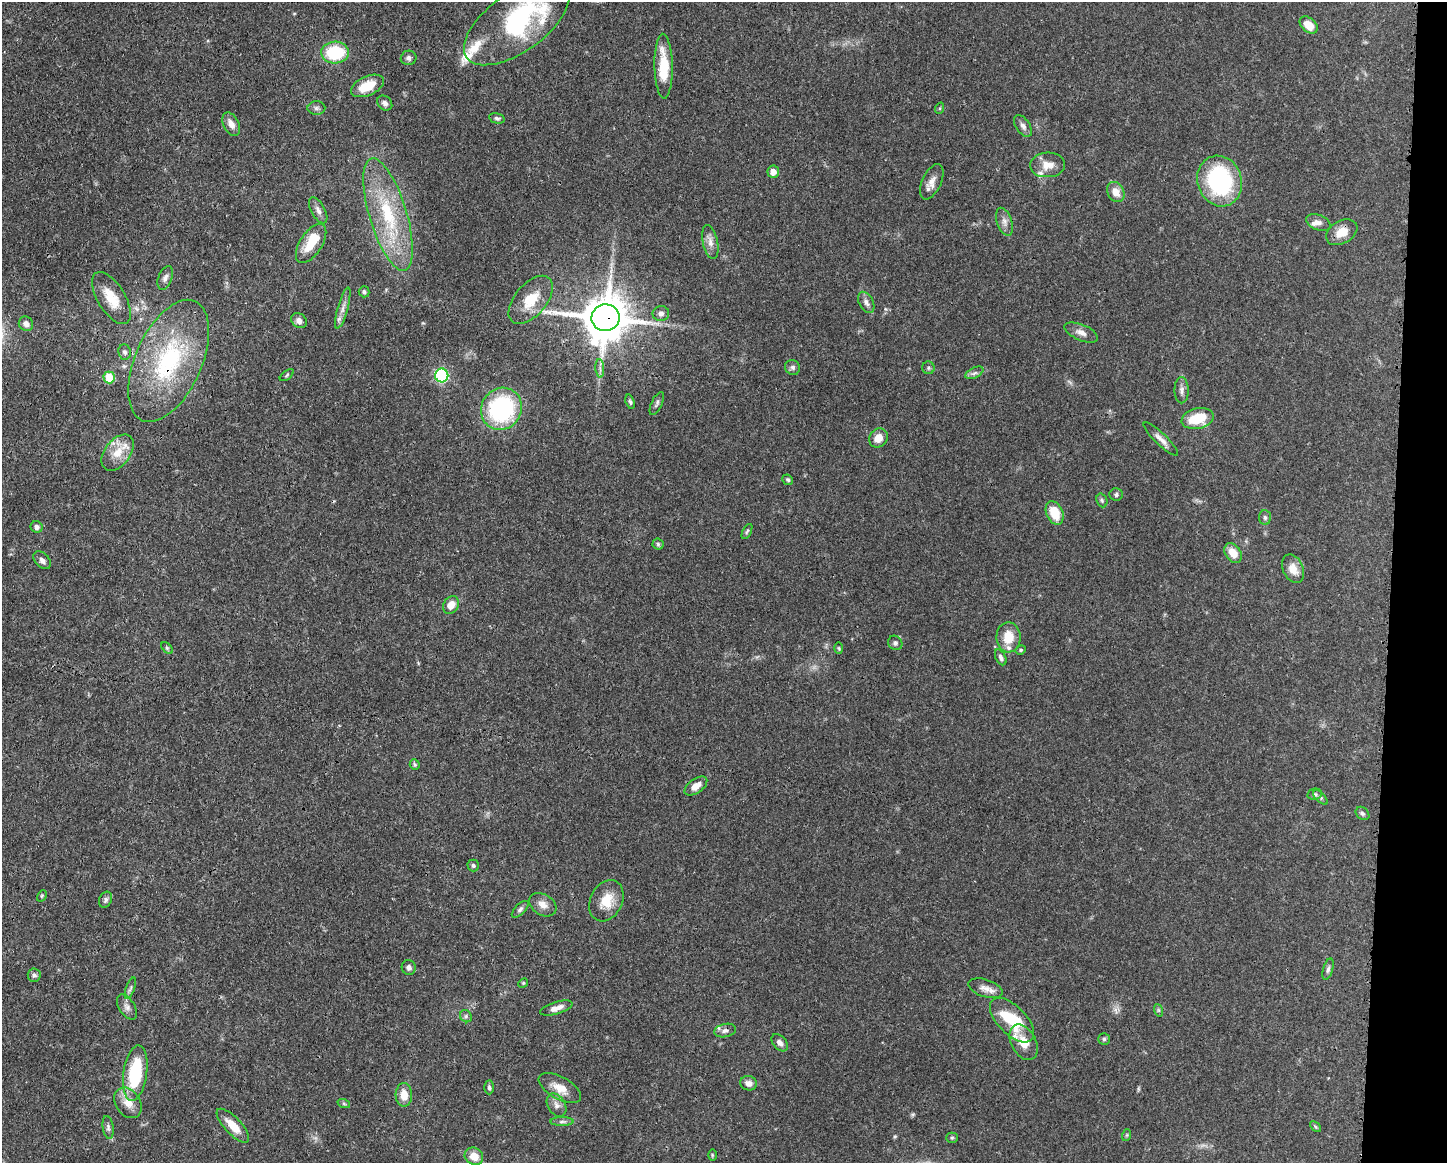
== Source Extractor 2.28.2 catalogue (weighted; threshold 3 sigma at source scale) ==
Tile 6 of 3 x 4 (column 3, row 2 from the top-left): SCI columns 3008-4452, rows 2325-3485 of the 4682 x 4647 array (HDU 1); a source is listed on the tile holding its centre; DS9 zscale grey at full resolution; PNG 1449 x 1165 px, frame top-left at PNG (2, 2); each listed source drawn as its Kron ellipse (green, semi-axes under 4 px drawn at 4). Shown black and unused: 4% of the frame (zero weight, under 3 of 4 exposures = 1% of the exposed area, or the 3 px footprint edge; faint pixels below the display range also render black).
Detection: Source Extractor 2.28.2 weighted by HDU 2 'WHT'; one run over the whole footprint, this tile lists its part. Background 0.0563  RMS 0.0033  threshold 0.0148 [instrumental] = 3 sigma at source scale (4.5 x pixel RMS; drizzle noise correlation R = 1.50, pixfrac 1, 0.05/0.05 arcsec/px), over >= 5 px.
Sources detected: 122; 1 too faint to see at this stretch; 1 inside a brighter object's white glare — neither listed nor drawn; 8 inside a brighter listed object's ellipse — not listed separately; the other 112 listed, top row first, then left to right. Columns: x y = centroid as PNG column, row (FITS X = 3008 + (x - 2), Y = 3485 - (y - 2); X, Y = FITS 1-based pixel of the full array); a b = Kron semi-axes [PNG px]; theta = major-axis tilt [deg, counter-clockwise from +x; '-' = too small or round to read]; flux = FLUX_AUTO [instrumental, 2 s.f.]
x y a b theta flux
517 22 61 29 35 49
1309 25 10 7 -41 4.6
335 53 14 11 3 17
409 58 8 7 - 1.1
664 66 32 9 -89 11
367 86 17 9 24 6.7
385 103 8 6 -45 1.2
316 108 9 6 0 1
940 108 6 3 71 0.33
497 118 8 5 -13 0.74
231 124 12 7 -63 2.3
1023 126 12 7 -56 1.4
1047 165 17 12 3 4
773 172 6 5 - 2.3
1220 181 26 22 -70 39
932 182 19 9 65 2.8
1116 192 10 8 -62 3.6
318 210 14 7 -62 1.7
388 214 58 18 -73 26
1004 222 14 7 -70 1.8
1318 223 12 7 -22 1.6
1342 232 17 11 30 4.4
710 242 17 7 -78 2.4
311 244 22 11 57 7
165 278 12 6 69 1.4
364 292 6 5 - 0.69
111 298 29 13 -58 6.9
531 300 28 15 50 8
866 302 11 7 -62 1.5
343 308 21 5 75 2.3
661 314 8 7 - 1.2
606 318 14 13 - 1400
299 321 8 6 -42 1.7
26 324 7 7 - 1.5
1081 332 18 8 -23 2.2
124 352 7 6 - 0.85
169 361 65 33 66 40
793 367 8 7 - 0.96
600 368 9 4 -86 1
928 368 6 6 - 0.68
974 373 10 5 27 0.98
287 375 8 4 37 0.52
442 375 7 6 - 37
109 377 6 5 - 9.8
1182 390 13 7 -89 1.5
630 402 7 4 -71 0.56
657 403 12 5 65 0.9
501 409 21 20 - 41
1198 418 16 10 13 11
878 438 10 8 48 3.6
1161 439 23 6 -44 2.2
118 453 20 13 52 5.7
788 480 6 5 - 0.6
1116 494 6 6 - 0.7
1102 500 7 5 -69 0.62
1055 513 12 8 -66 7
1265 517 7 5 -87 0.74
37 527 6 5 - 1.2
747 531 8 4 62 0.56
658 544 5 5 - 0.54
1233 553 11 7 -55 4.6
42 560 10 7 -46 1.4
1293 569 15 10 -66 4.4
451 605 9 7 55 3.4
1008 637 15 12 -89 6.2
895 643 7 6 - 0.94
167 648 7 4 -45 0.45
839 648 5 3 - 0.37
1021 650 5 4 - 0.44
1001 657 8 5 -64 0.93
415 764 5 5 - 0.5
696 786 13 7 36 2.9
1315 794 7 5 12 0.72
1320 797 9 4 -45 0.65
1362 813 7 6 - 0.76
473 865 6 5 - 0.65
42 896 6 4 61 0.45
106 900 8 6 60 0.9
606 901 21 16 63 6.9
543 905 15 10 -32 2.6
520 909 11 5 45 0.89
409 967 7 7 - 1.2
1328 969 11 5 73 0.97
34 975 7 6 - 0.75
523 983 5 4 - 0.4
130 988 11 4 70 0.89
985 988 18 8 -18 2.7
127 1007 14 8 -57 1.8
556 1008 17 6 17 2.5
1158 1010 6 4 -71 0.53
466 1016 6 5 - 0.64
1012 1020 28 14 -45 17
725 1031 11 6 13 1.3
1104 1039 5 5 - 0.59
1024 1042 19 12 -62 5.4
780 1043 10 6 -48 1.5
135 1073 28 12 82 22
748 1083 8 7 - 1.8
489 1087 7 4 -88 0.68
560 1088 23 11 -30 4.7
404 1095 12 8 -89 4.1
128 1103 16 12 -55 4.2
344 1104 6 4 -19 0.47
557 1105 12 8 -59 1.9
562 1122 11 4 0 0.96
233 1126 22 8 -46 5.6
108 1127 11 5 -82 1
1315 1127 6 4 -45 0.45
1127 1135 6 4 71 0.39
952 1138 5 5 - 0.49
712 1155 6 4 -89 0.39
474 1156 9 8 - 4
Overlapping masked pixels (flux is a lower limit): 2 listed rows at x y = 606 318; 169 361
Isophote crosses this tile's border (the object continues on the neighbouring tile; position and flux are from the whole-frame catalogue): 1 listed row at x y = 517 22